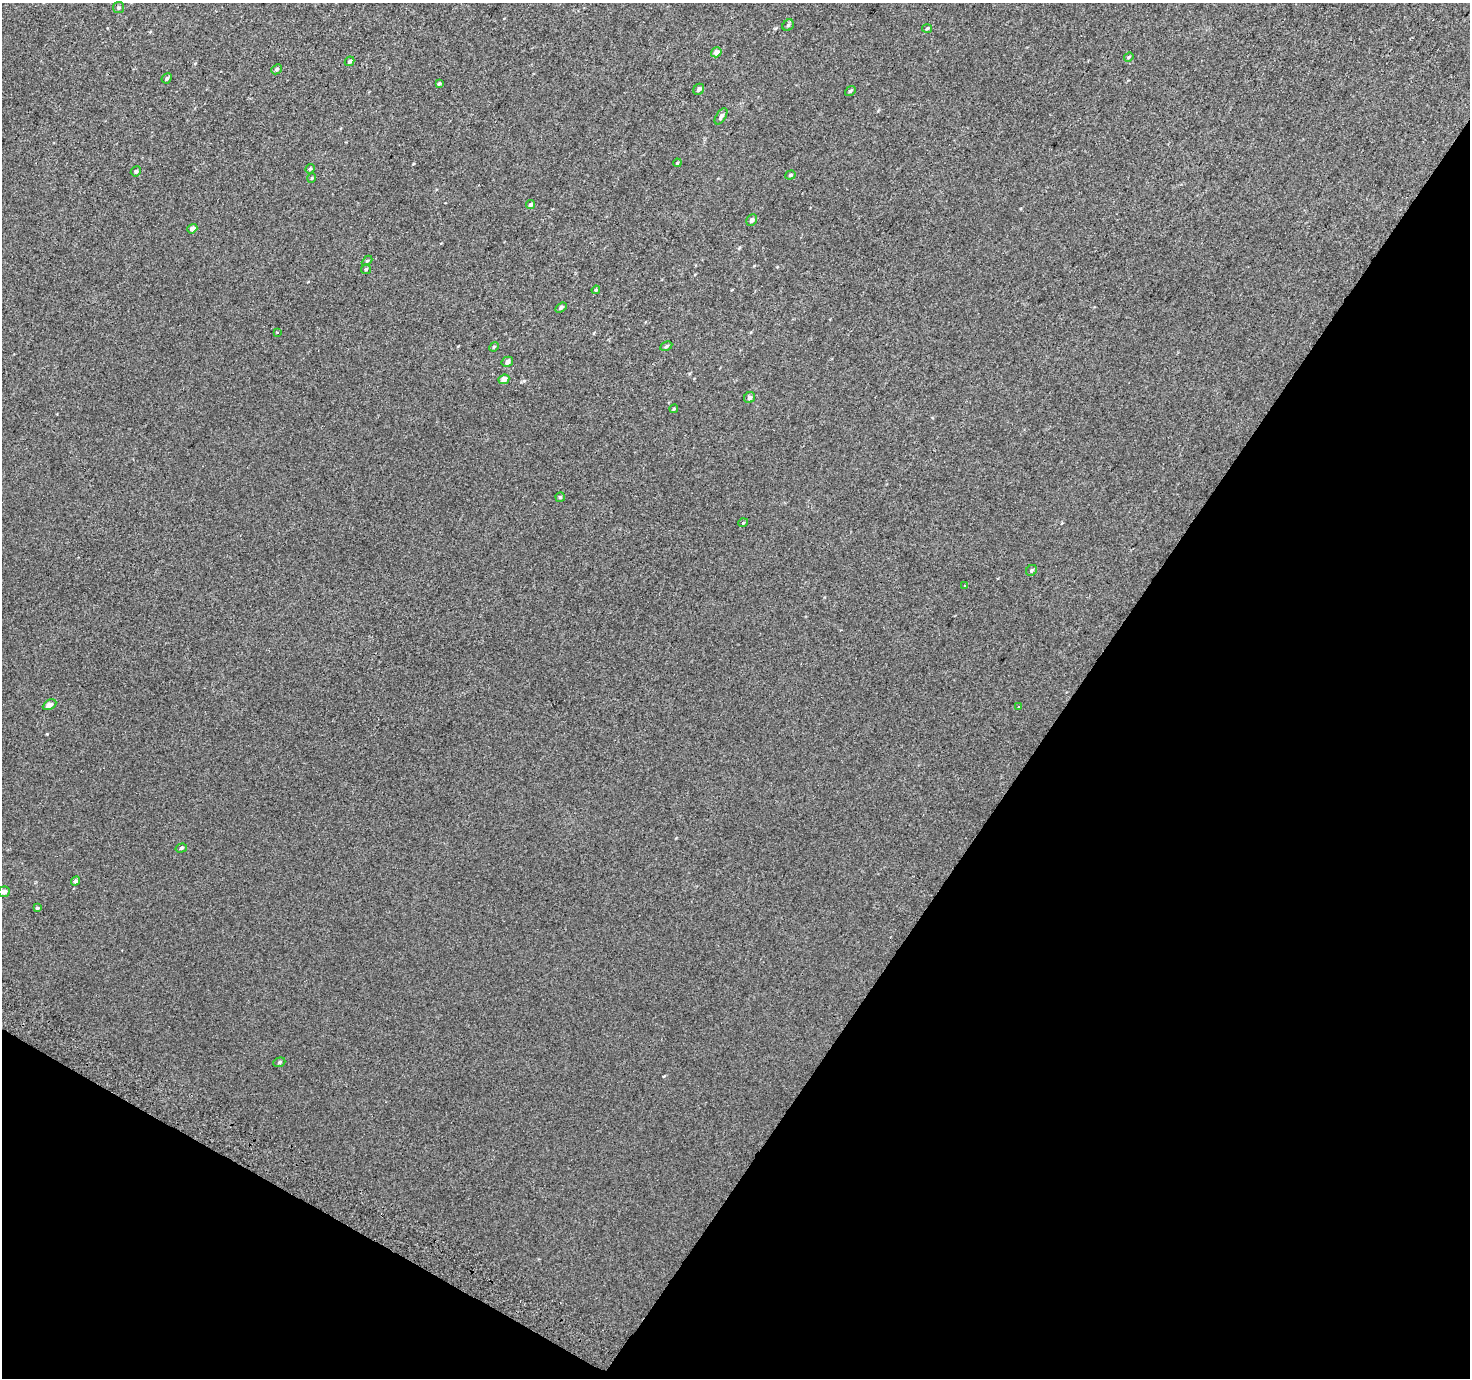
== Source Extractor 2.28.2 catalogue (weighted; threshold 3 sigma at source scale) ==
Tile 15 of 4 x 4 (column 3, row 4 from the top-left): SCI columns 2968-4435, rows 294-1669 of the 5928 x 6022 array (HDU 1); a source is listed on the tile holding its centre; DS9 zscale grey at full resolution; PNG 1472 x 1380 px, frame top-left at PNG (2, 3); each listed source drawn as its Kron ellipse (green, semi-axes under 4 px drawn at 4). Shown black and unused: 32% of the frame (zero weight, under 2 of 3 exposures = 2% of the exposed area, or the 3 px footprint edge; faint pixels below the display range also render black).
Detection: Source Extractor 2.28.2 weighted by HDU 2 'WHT'; one run over the whole footprint, this tile lists its part. Background 0.0024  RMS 0.0069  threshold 0.0312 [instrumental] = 3 sigma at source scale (4.5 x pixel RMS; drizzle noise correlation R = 1.50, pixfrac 1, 0.0396/0.0396 arcsec/px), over >= 5 px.
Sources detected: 42; all 42 listed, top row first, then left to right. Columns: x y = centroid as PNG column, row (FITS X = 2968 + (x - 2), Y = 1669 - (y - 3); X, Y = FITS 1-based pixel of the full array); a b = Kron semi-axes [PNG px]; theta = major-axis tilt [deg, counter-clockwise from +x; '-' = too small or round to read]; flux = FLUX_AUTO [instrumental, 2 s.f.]
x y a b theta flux
119 8 5 5 - 1.1
788 25 6 5 - 1.1
927 29 5 3 - 0.67
716 52 5 5 - 3.8
1129 57 5 4 - 0.74
349 61 5 4 - 1.4
277 69 5 4 - 1.2
167 78 5 4 - 1.3
439 84 4 3 - 0.91
699 89 6 5 - 2
850 91 6 4 37 0.9
721 116 9 4 57 2
677 163 4 3 - 0.59
310 169 5 4 - 0.84
136 171 5 4 - 1.1
790 175 5 4 - 0.99
312 178 5 3 - 0.55
530 205 5 3 - 1.5
751 220 6 5 - 1.9
192 229 5 4 - 2.7
367 261 6 4 44 0.86
366 269 5 5 - 1.1
596 290 4 3 - 0.79
561 307 6 4 36 1.5
277 333 3 2 - 0.61
666 346 6 4 28 1.1
494 347 5 4 - 0.81
507 362 6 5 - 2.7
504 379 5 4 - 4.1
750 398 6 5 - 2.1
674 409 4 3 - 0.61
560 497 5 4 - 0.8
743 523 5 3 - 0.54
1032 570 6 5 - 1.1
965 585 3 2 - 0.71
49 705 7 5 27 3
1018 707 3 3 - 1.9
181 848 6 4 18 1.1
75 881 5 4 - 1.3
4 892 6 5 - 2.9
37 908 4 4 - 0.75
279 1062 6 4 21 1